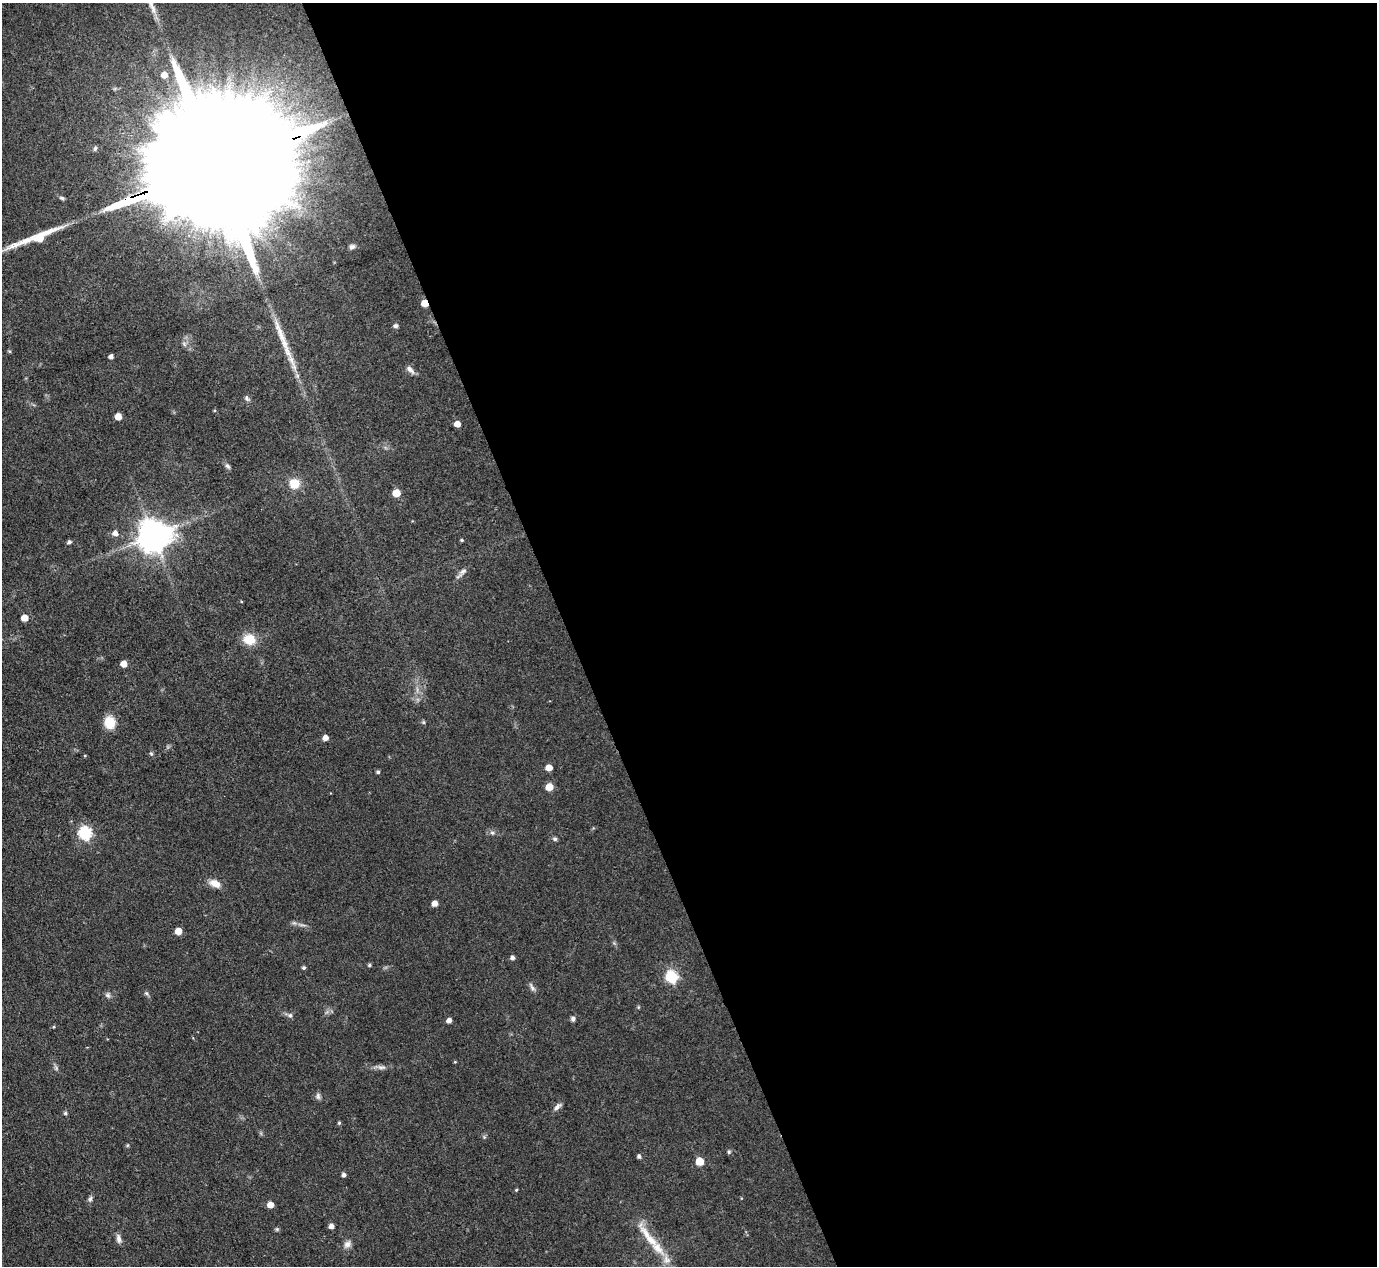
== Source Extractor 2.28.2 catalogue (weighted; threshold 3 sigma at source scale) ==
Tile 8 of 4 x 4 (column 4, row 2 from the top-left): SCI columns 4125-5499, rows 2811-4074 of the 5500 x 5490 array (HDU 1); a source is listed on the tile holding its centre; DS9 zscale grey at full resolution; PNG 1379 x 1268 px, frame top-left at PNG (2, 3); no overlay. Shown black and unused: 59% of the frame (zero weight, under 3 of 4 exposures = <1% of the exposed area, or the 3 px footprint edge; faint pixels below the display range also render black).
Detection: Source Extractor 2.28.2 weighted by HDU 2 'WHT'; one run over the whole footprint, this tile lists its part. Background 0.042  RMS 0.0051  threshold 0.0229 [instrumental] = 3 sigma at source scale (4.5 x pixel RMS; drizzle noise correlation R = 1.50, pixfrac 1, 0.05/0.05 arcsec/px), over >= 5 px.
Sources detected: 68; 1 too faint to see at this stretch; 1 long thin detection or spike segment (spike, bleed or trail) — not listed; the other 66 listed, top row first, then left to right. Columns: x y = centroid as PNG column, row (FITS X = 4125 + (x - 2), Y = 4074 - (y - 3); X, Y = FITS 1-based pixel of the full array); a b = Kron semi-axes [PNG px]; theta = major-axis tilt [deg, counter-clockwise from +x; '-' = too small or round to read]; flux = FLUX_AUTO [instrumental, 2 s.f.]
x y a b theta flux
164 75 6 5 - 4.8
217 166 103 25 20 70000
36 238 62 10 20 23
352 247 8 6 26 1.6
424 303 5 4 - 9.2
396 326 5 4 - 1.5
9 351 5 4 - 0.61
111 357 4 4 - 1.9
410 369 13 6 -44 2.4
247 398 8 5 -59 1.1
118 416 5 5 - 6.3
457 424 5 4 - 4.9
228 466 9 5 -52 1.2
294 483 10 10 - 8.9
396 493 5 5 - 10
115 533 6 5 - 2.9
154 536 10 9 - 1000
462 540 4 3 - 0.61
69 542 5 4 - 1.3
463 571 18 5 45 2.2
24 618 5 5 - 6
249 639 12 10 -14 11
124 664 5 5 - 6.3
109 722 11 10 - 12
423 722 6 4 -45 0.67
325 738 5 4 - 3.4
151 754 6 4 -2 0.65
549 767 5 5 - 6.1
378 772 4 4 - 0.97
549 787 5 5 - 10
85 833 6 6 - 71
492 833 6 4 -1 1
555 839 6 5 - 1
215 883 14 8 -25 4.7
435 903 5 4 - 3.8
178 931 5 5 - 6.8
512 958 5 4 - 1.5
369 965 5 4 - 0.71
304 968 4 4 - 0.91
671 977 6 6 - 58
532 987 14 4 -57 1.6
146 993 6 4 -43 0.9
108 995 7 6 - 1.4
638 1007 5 3 - 0.49
290 1015 7 6 - 1.3
573 1019 7 5 77 1.3
449 1020 5 4 - 2.4
455 1062 5 3 - 0.42
381 1067 13 6 -4 2.1
318 1096 10 6 -82 1.4
557 1107 12 6 44 1.9
65 1113 5 4 - 0.92
339 1123 4 4 - 0.68
127 1145 5 4 - 0.54
729 1152 5 4 - 0.72
639 1156 5 4 - 1.2
699 1161 5 5 - 13
344 1175 4 4 - 1.6
516 1190 4 3 - 0.51
90 1199 7 5 60 1.3
270 1205 5 5 - 4.7
331 1226 5 4 - 2.5
277 1229 6 4 45 0.7
649 1237 57 10 -53 15
119 1239 12 6 -77 2.2
347 1244 11 8 47 2.5
Overlapping masked pixels (flux is a lower limit): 2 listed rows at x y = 217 166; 424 303
Isophote crosses this tile's border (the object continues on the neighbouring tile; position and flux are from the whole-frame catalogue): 2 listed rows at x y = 217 166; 36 238